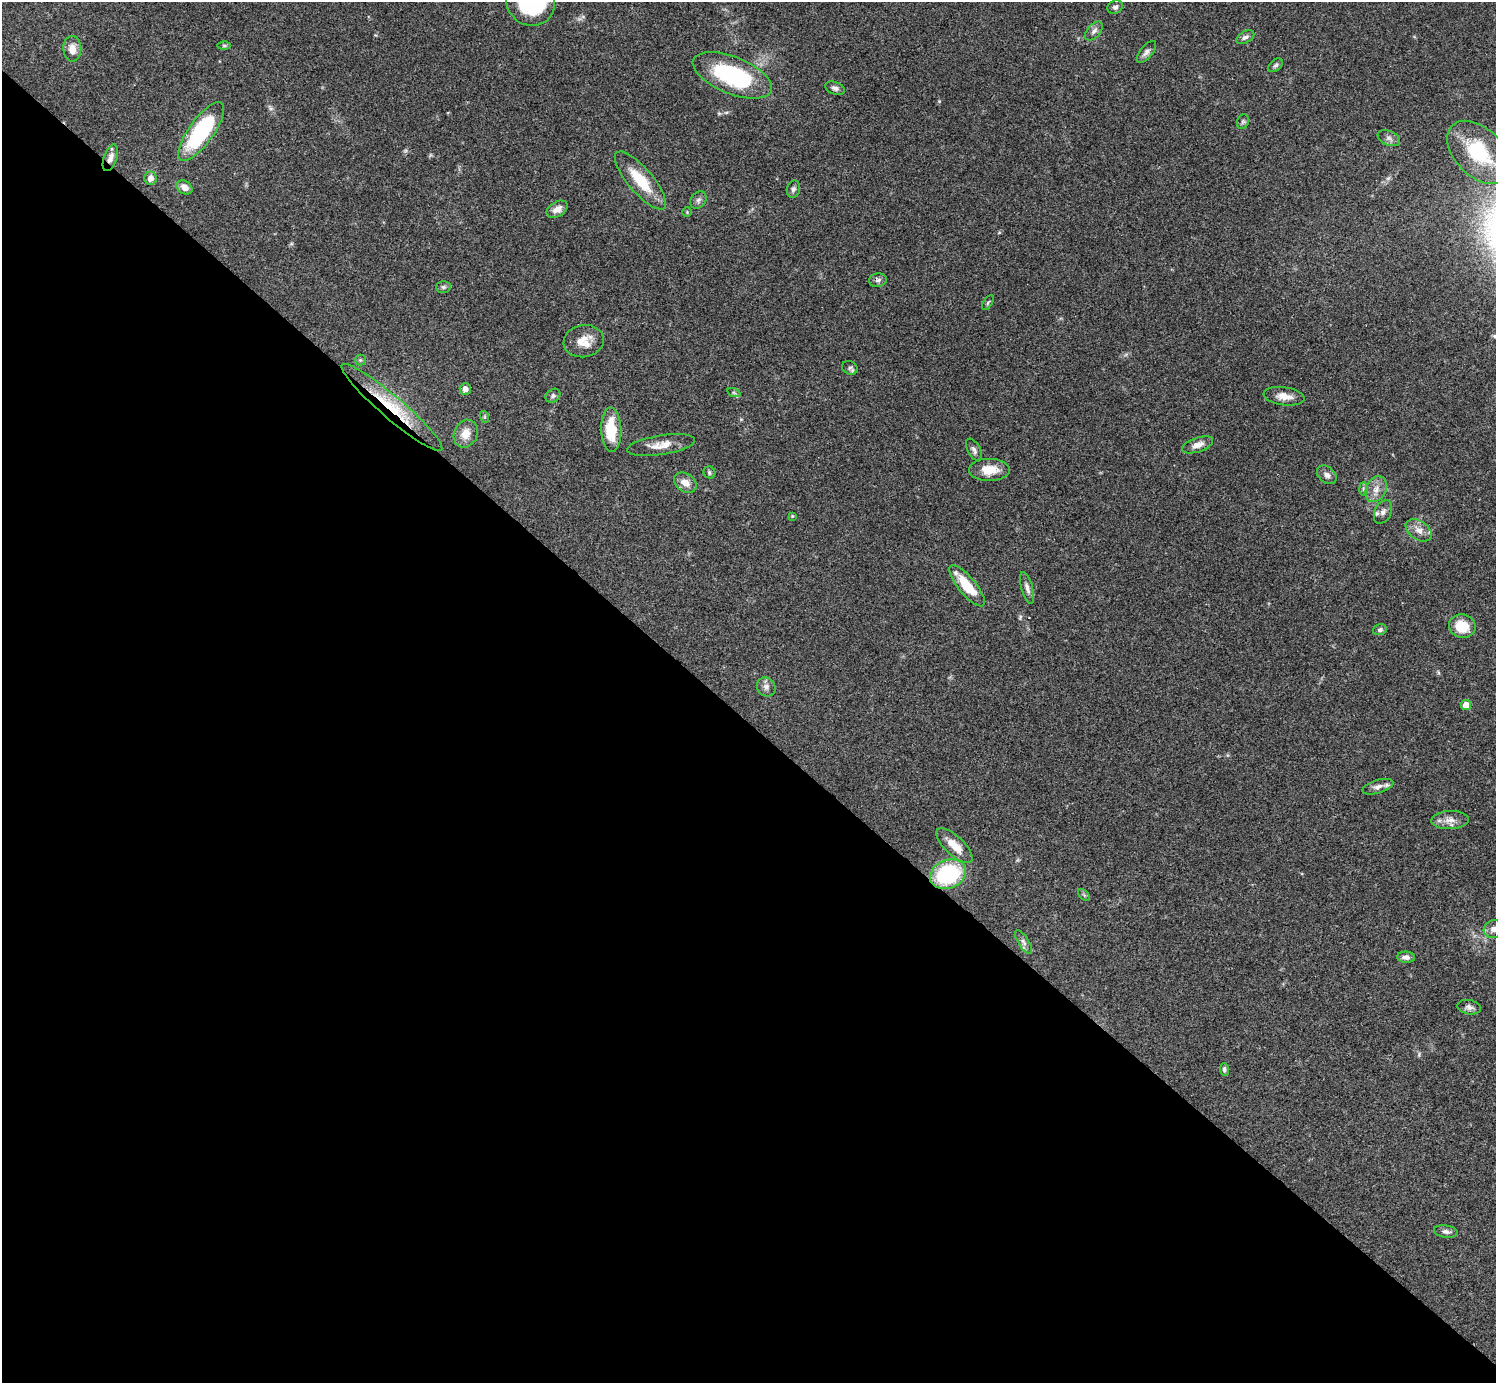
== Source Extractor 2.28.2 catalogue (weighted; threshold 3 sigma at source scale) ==
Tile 14 of 4 x 4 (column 2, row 4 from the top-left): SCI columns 1500-2993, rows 300-1680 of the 5983 x 5983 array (HDU 1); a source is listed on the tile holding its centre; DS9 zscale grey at full resolution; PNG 1498 x 1385 px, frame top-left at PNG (2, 2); each listed source drawn as its Kron ellipse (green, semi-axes under 4 px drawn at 4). Shown black and unused: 48% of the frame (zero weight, under 3 of 4 exposures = <1% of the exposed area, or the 3 px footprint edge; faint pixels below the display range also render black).
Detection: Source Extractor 2.28.2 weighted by HDU 2 'WHT'; one run over the whole footprint, this tile lists its part. Background 0.0564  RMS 0.0048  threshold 0.0218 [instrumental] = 3 sigma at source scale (4.5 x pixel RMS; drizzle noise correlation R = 1.50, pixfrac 1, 0.05/0.05 arcsec/px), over >= 5 px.
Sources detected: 66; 1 inside a brighter listed object's ellipse — not listed separately; the other 65 listed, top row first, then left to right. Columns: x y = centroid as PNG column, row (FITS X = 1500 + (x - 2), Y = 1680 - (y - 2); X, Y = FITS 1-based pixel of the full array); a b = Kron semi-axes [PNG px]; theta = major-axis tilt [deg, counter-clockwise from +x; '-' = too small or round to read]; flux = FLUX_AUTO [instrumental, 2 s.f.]
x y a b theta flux
531 2 25 23 -36 48
1115 7 8 6 25 1.3
1094 31 11 6 49 1.8
1245 37 10 5 29 1.5
224 45 6 4 0 0.72
72 49 13 9 -89 4.8
1146 52 13 6 51 2
1276 65 8 5 39 1.1
732 75 42 18 -22 52
835 88 10 6 -18 1.6
1243 122 7 5 69 0.98
201 131 35 12 54 50
1389 138 12 7 -22 2.1
1479 152 37 24 -45 28
110 158 14 6 70 3.1
151 178 6 6 - 3.2
640 180 36 12 -49 16
185 187 8 6 -36 3.7
793 189 9 6 76 1.5
698 200 9 7 51 1.5
557 209 11 7 31 3.4
687 212 5 5 - 0.58
878 280 9 7 11 1.4
443 287 7 6 - 1.1
988 303 8 4 57 0.75
584 341 20 16 10 7.9
360 360 5 5 - 0.67
850 368 8 6 -24 1.1
465 389 6 5 - 2.6
734 393 7 4 -19 0.76
553 396 8 6 40 1.4
1284 396 20 9 -8 5
392 407 65 11 -40 23
485 417 6 4 -72 0.65
611 430 22 10 -88 15
466 434 14 11 67 5.5
661 445 34 9 9 6.8
1198 445 16 7 19 3.6
974 450 12 6 -62 1.8
989 470 20 11 0 8.1
709 472 6 5 - 0.97
1327 475 11 8 -40 2.2
685 483 12 9 -36 4.3
1363 489 7 4 -89 0.97
1376 489 13 10 64 4.3
1383 512 12 8 65 2.5
792 516 4 4 - 0.44
1419 530 14 9 -35 3.9
967 586 26 8 -50 15
1027 588 16 5 -74 2.3
1462 626 13 12 - 10
1380 630 7 5 17 1.1
766 687 10 8 -51 2.2
1466 705 5 5 - 7.6
1378 787 16 6 17 2.4
1450 820 19 9 2 4.3
954 846 23 9 -43 7.5
948 874 18 14 22 45
1084 895 7 4 -45 0.74
1494 929 10 9 - 3.4
1023 942 13 5 -58 1.8
1406 957 9 5 -3 2
1469 1007 12 7 -10 1.9
1224 1069 6 4 -84 1.1
1446 1231 12 6 -9 1.9
Overlapping masked pixels (flux is a lower limit): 2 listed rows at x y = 110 158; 392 407
Isophote crosses this tile's border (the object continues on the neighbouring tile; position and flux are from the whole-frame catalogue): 2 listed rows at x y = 531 2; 1494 929